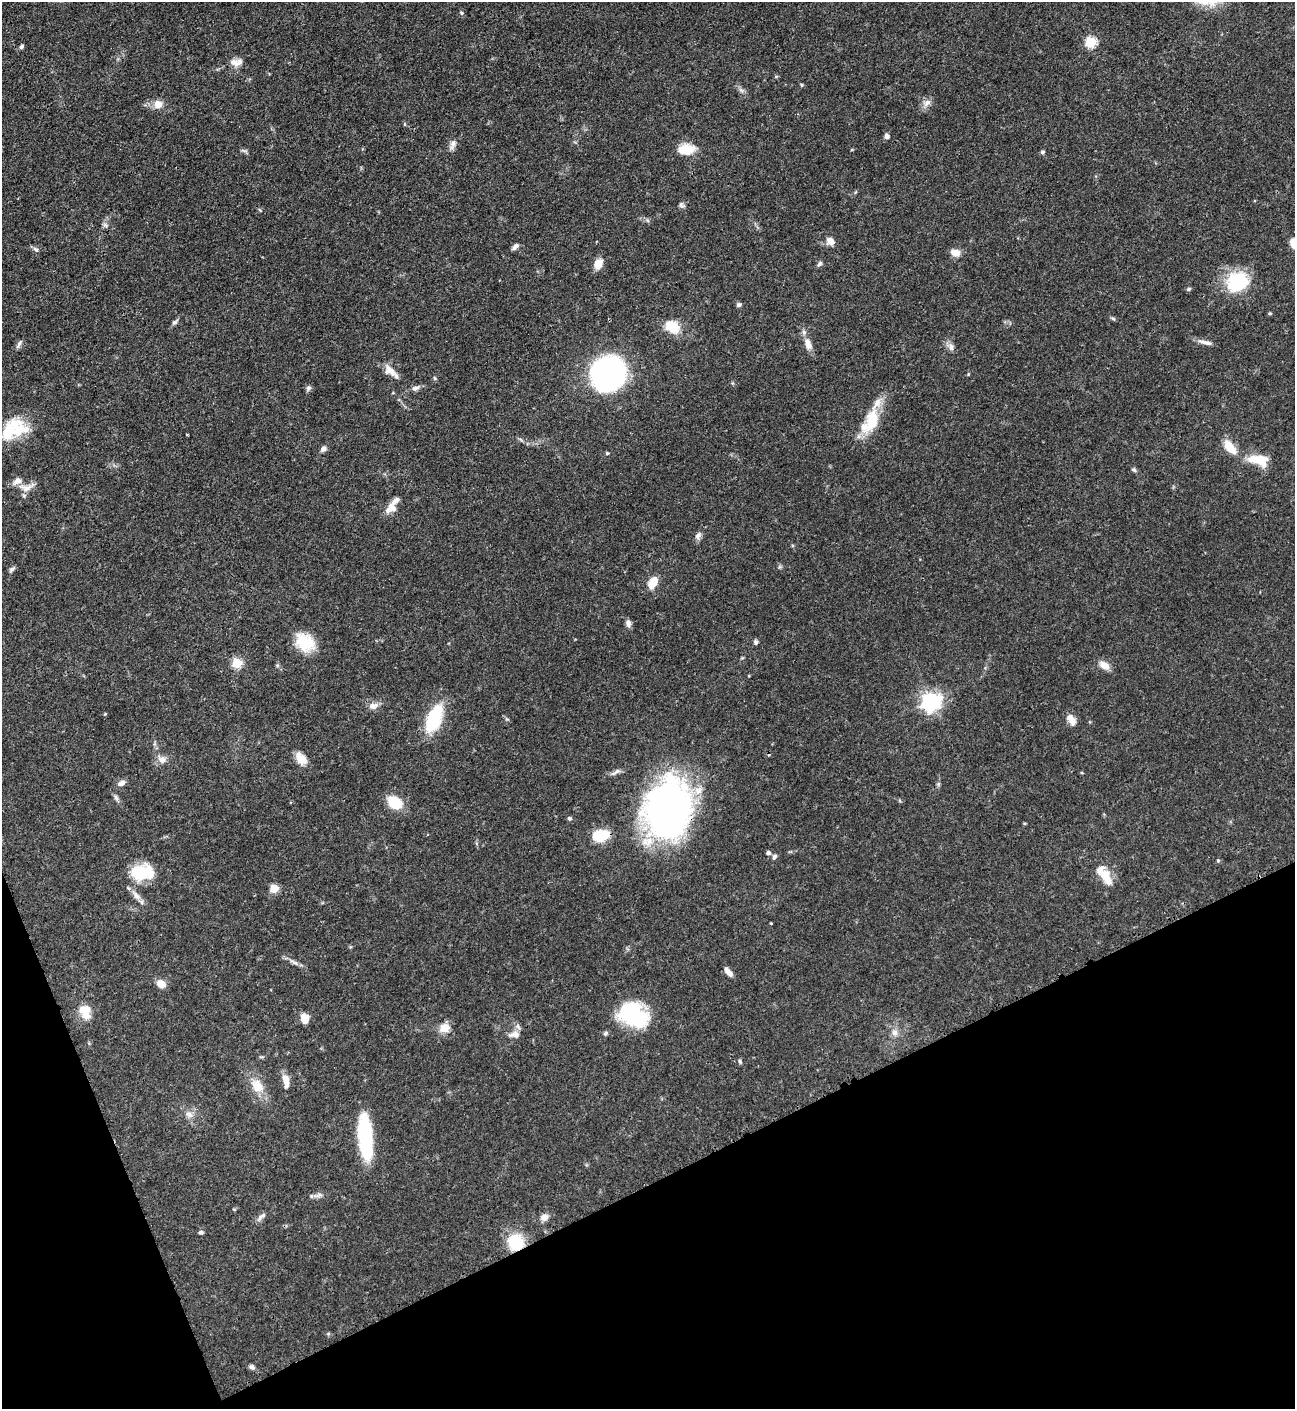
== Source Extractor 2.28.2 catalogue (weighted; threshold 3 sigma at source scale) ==
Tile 14 of 4 x 4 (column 2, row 4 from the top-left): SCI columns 1588-2880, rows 12-1418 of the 5630 x 5648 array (HDU 1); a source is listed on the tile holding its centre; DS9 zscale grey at full resolution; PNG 1297 x 1411 px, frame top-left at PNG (2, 2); no overlay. Shown black and unused: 20% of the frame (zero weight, under 3 of 4 exposures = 1% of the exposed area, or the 3 px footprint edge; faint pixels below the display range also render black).
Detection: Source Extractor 2.28.2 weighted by HDU 2 'WHT'; one run over the whole footprint, this tile lists its part. Background 0.0528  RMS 0.0031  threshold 0.0141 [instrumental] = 3 sigma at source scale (4.5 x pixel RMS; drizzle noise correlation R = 1.50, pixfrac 1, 0.05/0.05 arcsec/px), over >= 5 px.
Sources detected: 114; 1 inside a brighter object's white glare — not listed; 11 inside a brighter listed object's ellipse — not listed separately; the other 102 listed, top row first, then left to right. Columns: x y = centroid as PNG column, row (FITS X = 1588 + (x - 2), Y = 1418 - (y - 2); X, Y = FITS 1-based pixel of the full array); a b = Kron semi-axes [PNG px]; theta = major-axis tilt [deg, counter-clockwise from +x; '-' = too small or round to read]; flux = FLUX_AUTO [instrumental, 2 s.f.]
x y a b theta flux
461 13 6 4 -24 0.45
1091 42 6 5 - 24
21 46 6 4 54 0.58
235 63 16 9 -37 2.3
741 90 8 5 -45 0.89
927 103 12 8 51 1.9
158 104 9 8 - 3.5
404 124 6 3 -71 0.35
887 136 6 5 - 1.1
453 144 14 7 79 1.5
686 149 18 11 7 7
244 151 9 4 -19 0.57
1042 152 5 4 - 0.57
681 205 8 7 - 0.81
260 210 6 4 -45 0.4
105 225 7 6 - 0.8
830 241 10 8 -42 2.2
1293 243 11 7 -78 2.5
515 247 9 5 40 1.1
36 249 8 5 -37 0.85
955 252 11 8 -20 2.8
598 264 10 8 66 3.9
820 264 8 5 49 0.72
1236 284 25 20 73 18
1189 289 6 4 28 0.56
739 305 6 5 - 0.76
1270 313 4 4 - 0.35
1113 319 7 5 -30 0.47
175 322 9 5 31 0.74
672 326 23 16 -33 6.4
1205 342 19 5 -12 1.8
19 344 13 4 63 0.9
808 344 17 8 -68 2.7
951 347 11 7 -68 1.5
390 371 18 10 -37 3.4
609 373 24 23 - 110
435 378 6 4 -88 0.43
308 388 8 6 64 0.82
415 388 10 6 12 1.3
872 421 35 18 77 11
8 432 33 17 70 8.9
1230 447 18 9 -52 5.9
323 449 7 5 34 1.2
607 453 5 4 - 0.37
1259 460 27 13 -11 7.6
1134 470 7 5 -25 0.57
27 487 24 10 10 3.1
390 509 17 12 33 3
698 536 11 6 56 1.3
12 570 9 5 49 0.74
653 582 12 8 58 5.2
628 623 9 6 -79 1.4
305 642 24 18 -40 9.5
756 642 6 5 - 0.72
237 663 5 5 - 17
1104 665 12 8 -30 3.1
931 702 7 7 - 160
373 706 13 9 13 2
105 714 4 4 - 0.26
434 718 31 14 68 18
507 719 6 4 -18 0.44
1071 720 16 9 -58 2.4
301 758 16 10 -52 3.9
162 759 12 10 -13 2.1
616 772 14 5 32 1.2
121 783 9 6 25 1.5
938 784 6 5 - 0.49
116 798 10 5 -61 0.89
395 803 17 12 -34 8.7
669 810 50 37 78 170
569 818 5 5 - 0.59
601 835 19 12 13 8.5
768 853 6 5 - 0.8
774 857 7 5 63 0.78
1218 860 5 4 - 0.39
141 872 22 15 3 15
1105 875 30 11 -56 6.3
274 889 5 5 - 9.3
136 896 14 8 -51 2.1
771 923 3 2 - 0.33
294 962 13 5 -30 1.4
728 972 11 5 -50 2.2
161 984 10 8 -38 3.2
83 1011 21 12 -54 5
632 1014 27 20 -23 33
305 1019 9 7 -80 4.6
444 1028 11 9 18 4
895 1032 9 9 - 1.7
606 1033 7 5 33 0.6
515 1034 16 10 5 2.5
740 1061 6 4 -63 0.46
286 1081 17 7 -81 3.4
257 1086 17 13 -58 5.7
189 1114 12 8 -44 1.9
365 1136 47 13 -85 28
319 1195 13 6 18 1.3
234 1209 5 3 - 0.28
261 1217 17 5 43 1.3
544 1217 8 7 - 2.5
201 1232 6 5 - 0.62
516 1242 16 15 - 12
252 1367 7 6 - 0.89
Overlapping masked pixels (flux is a lower limit): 2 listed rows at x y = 669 810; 516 1242
Isophote crosses this tile's border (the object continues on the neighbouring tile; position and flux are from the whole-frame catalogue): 2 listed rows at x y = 1293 243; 8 432